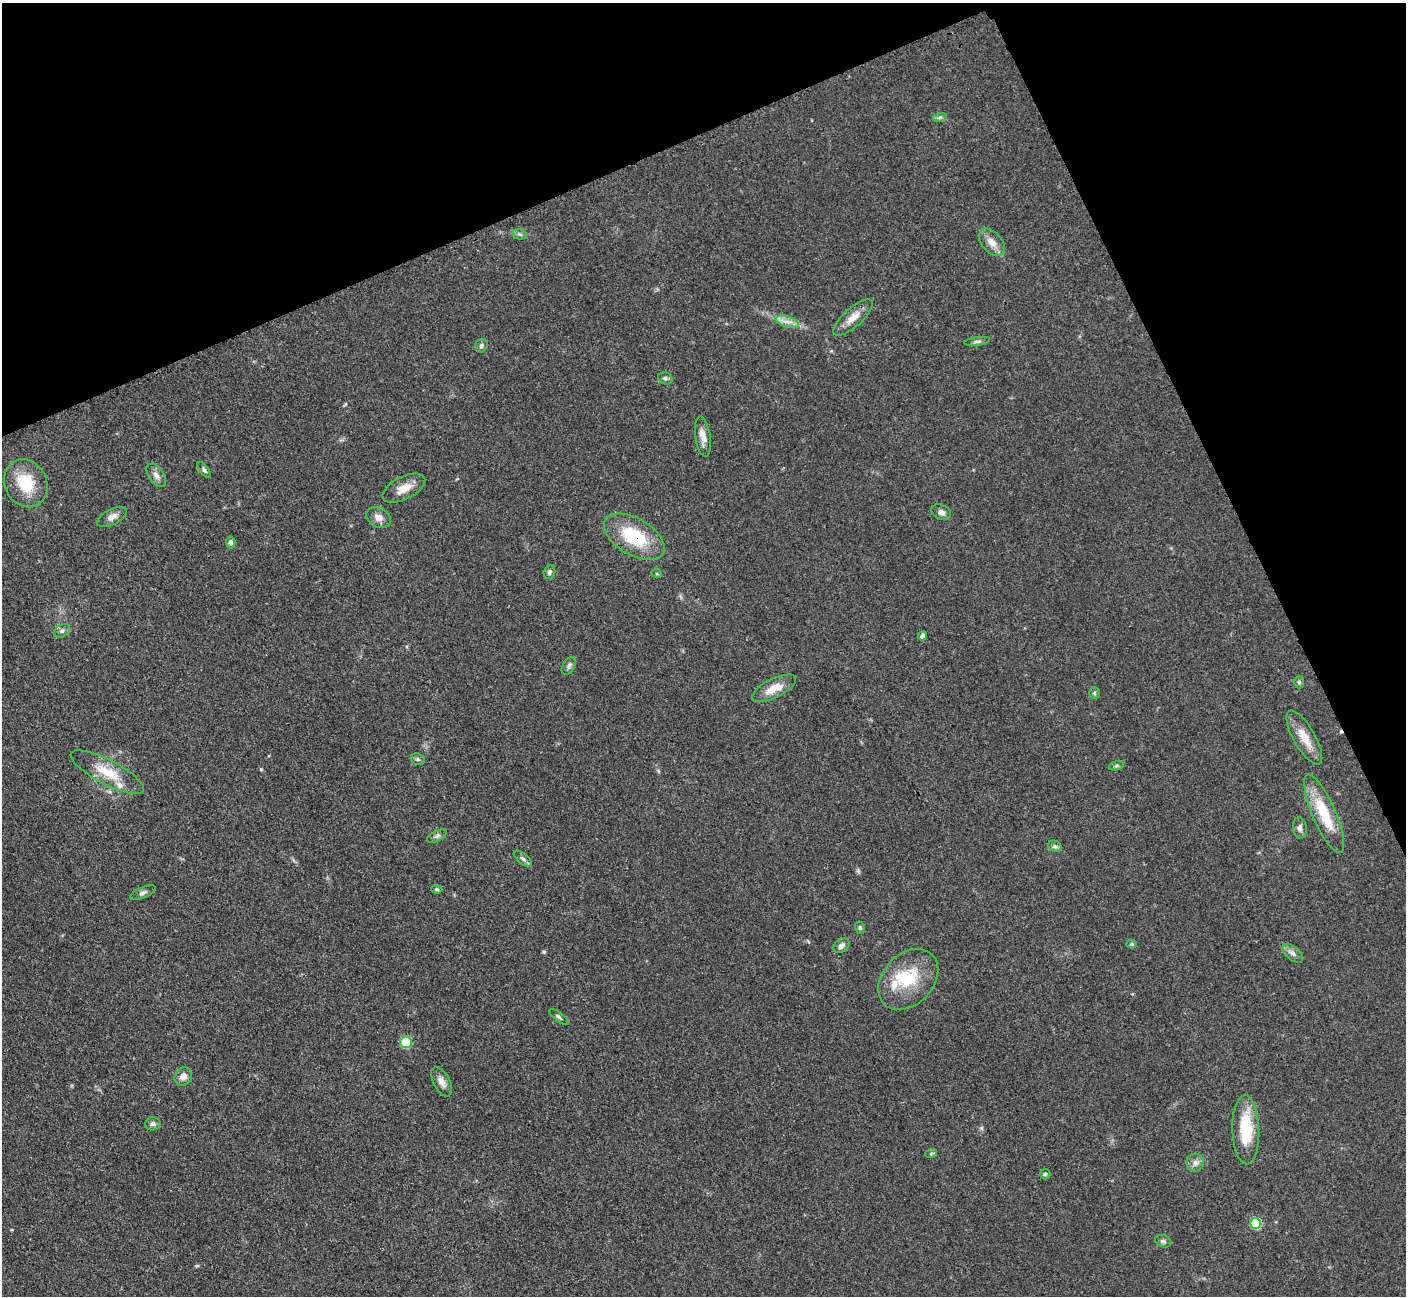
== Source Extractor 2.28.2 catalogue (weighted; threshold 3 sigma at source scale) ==
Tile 3 of 4 x 4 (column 3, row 1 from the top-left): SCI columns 2824-4227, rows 4180-5473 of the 5647 x 5638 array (HDU 1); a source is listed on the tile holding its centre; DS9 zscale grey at full resolution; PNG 1408 x 1298 px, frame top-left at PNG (2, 3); each listed source drawn as its Kron ellipse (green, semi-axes under 4 px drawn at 4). Shown black and unused: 22% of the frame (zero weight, under 3 of 4 exposures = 2% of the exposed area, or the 3 px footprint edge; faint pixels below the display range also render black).
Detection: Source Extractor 2.28.2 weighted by HDU 2 'WHT'; one run over the whole footprint, this tile lists its part. Background 0.0833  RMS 0.0058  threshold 0.026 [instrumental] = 3 sigma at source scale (4.5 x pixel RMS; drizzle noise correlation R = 1.50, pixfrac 1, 0.05/0.05 arcsec/px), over >= 5 px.
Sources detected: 57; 1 cosmic-ray / hot-pixel residue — neither listed nor drawn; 3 inside a brighter listed object's ellipse — not listed separately; the other 53 listed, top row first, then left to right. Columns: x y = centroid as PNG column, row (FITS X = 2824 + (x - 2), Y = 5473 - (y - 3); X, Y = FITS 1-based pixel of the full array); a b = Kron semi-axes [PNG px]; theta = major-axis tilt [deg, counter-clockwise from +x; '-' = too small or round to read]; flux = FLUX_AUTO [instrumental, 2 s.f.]
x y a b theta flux
940 117 7 4 19 1
519 234 7 5 -12 1.2
992 242 16 10 -48 5.5
853 317 25 9 42 6.9
787 322 12 5 -18 3.4
977 341 13 4 8 1.5
481 346 7 6 - 1.4
665 378 7 6 - 1.3
703 437 20 7 -82 5.2
204 470 9 4 -54 1.3
156 475 13 7 -56 3.3
26 483 25 21 -62 20
404 488 23 11 27 7.3
941 512 10 7 -26 2.4
112 517 16 8 27 3.7
378 518 13 9 -29 4.1
634 537 33 18 -31 32
231 542 6 4 -85 1.6
549 572 7 5 74 1.5
657 574 5 3 - 0.51
62 631 9 6 30 1.8
923 636 4 4 - 2.7
569 666 10 6 62 1.7
1299 682 6 5 - 1.2
774 688 24 9 26 9.5
1094 693 6 5 - 0.98
1304 737 30 10 -60 11
418 759 7 5 -21 1.2
1116 765 8 3 19 0.92
107 772 41 12 -28 16
1324 814 42 11 -66 24
1300 828 11 7 -85 2.2
437 836 11 4 26 1.6
1055 846 7 5 -27 1.4
523 859 11 5 -38 1.6
437 889 5 4 - 0.94
143 893 14 5 23 1.8
860 928 6 5 - 1
1132 944 5 4 - 0.8
841 946 9 6 40 2.3
1293 953 12 6 -40 2.8
908 979 34 25 47 26
559 1017 12 3 -39 1.1
406 1042 6 6 - 24
183 1076 9 8 - 4.4
442 1082 16 8 -62 3.7
153 1124 7 6 - 1.8
1246 1130 34 13 -88 25
931 1154 6 4 20 0.74
1195 1163 9 8 - 2.6
1045 1174 5 5 - 0.81
1256 1223 5 5 - 33
1163 1241 8 6 -20 1.5
Overlapping masked pixels (flux is a lower limit): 1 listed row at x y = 634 537